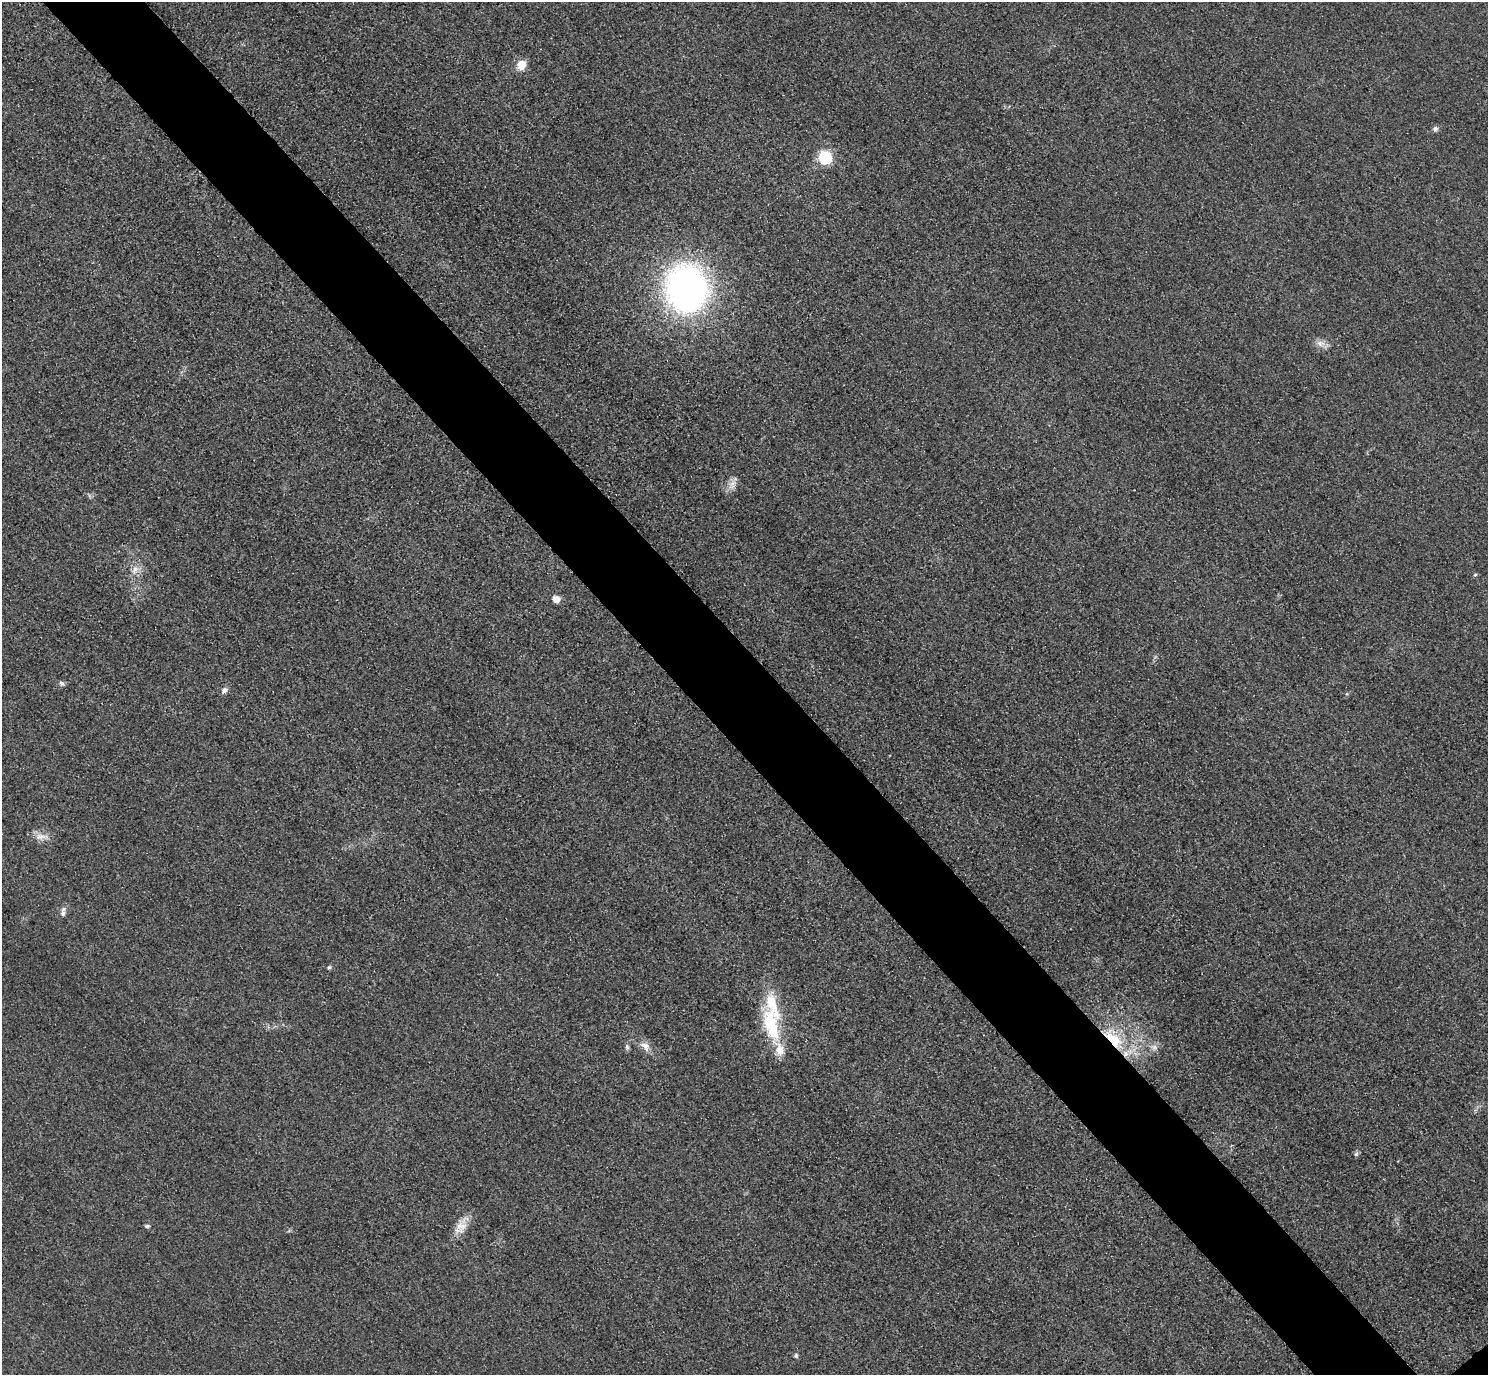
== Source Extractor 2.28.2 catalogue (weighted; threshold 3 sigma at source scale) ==
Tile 11 of 4 x 4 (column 3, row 3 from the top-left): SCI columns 3004-4489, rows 1558-2930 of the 6005 x 6003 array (HDU 1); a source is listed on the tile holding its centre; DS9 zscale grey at full resolution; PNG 1490 x 1377 px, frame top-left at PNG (2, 2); no overlay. Shown black and unused: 7% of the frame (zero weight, under 3 of 4 exposures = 3% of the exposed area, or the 3 px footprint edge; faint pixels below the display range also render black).
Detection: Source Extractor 2.28.2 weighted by HDU 2 'WHT'; one run over the whole footprint, this tile lists its part. Background 0.0531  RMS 0.016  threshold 0.0724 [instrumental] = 3 sigma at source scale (4.5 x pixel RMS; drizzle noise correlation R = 1.50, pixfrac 1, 0.05/0.05 arcsec/px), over >= 5 px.
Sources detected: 27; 4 inside a brighter listed object's ellipse — not listed separately; the other 23 listed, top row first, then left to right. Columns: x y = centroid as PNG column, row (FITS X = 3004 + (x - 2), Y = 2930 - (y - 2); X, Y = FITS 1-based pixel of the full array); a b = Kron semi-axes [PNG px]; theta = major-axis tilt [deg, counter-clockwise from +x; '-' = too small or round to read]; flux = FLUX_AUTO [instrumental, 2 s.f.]
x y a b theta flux
521 65 5 5 - 65
1435 129 7 6 - 4.6
825 157 6 6 - 210
687 288 43 38 -83 580
1320 343 14 8 -15 10
732 485 15 8 64 11
135 570 15 8 69 12
1475 575 5 3 - 1.8
556 599 8 7 - 12
62 683 8 5 -43 3.7
224 690 8 6 45 6.2
40 837 15 8 8 13
63 913 9 7 -85 5.5
329 967 5 5 - 2.8
772 1005 51 15 -72 64
1114 1039 27 14 -43 61
645 1046 15 9 -56 13
627 1047 8 5 -73 3.5
1154 1047 8 6 69 5.9
1356 1154 7 5 73 3.4
147 1226 7 4 -7 2.7
461 1227 17 15 81 20
796 1356 6 5 - 3
Overlapping masked pixels (flux is a lower limit): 1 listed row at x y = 1114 1039